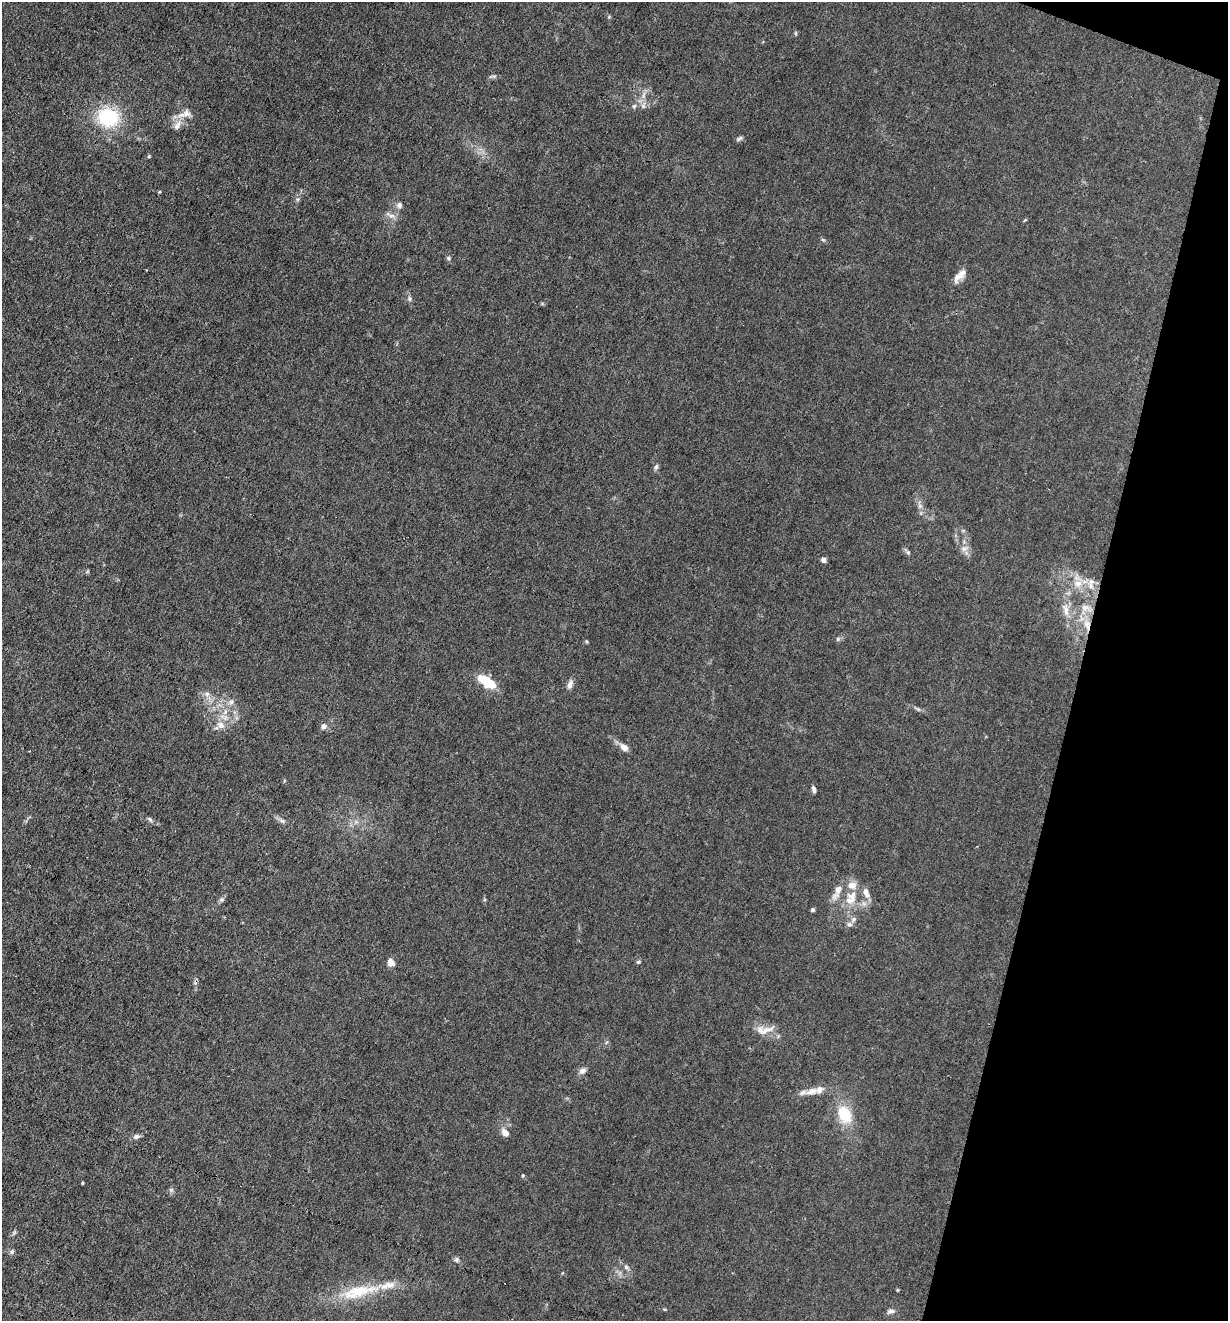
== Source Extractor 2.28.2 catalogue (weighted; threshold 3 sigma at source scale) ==
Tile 8 of 4 x 4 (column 4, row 2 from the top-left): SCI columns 3811-5036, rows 2637-3955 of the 5293 x 5273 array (HDU 1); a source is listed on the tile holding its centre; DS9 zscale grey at full resolution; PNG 1230 x 1323 px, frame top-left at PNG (2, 2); no overlay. Shown black and unused: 12% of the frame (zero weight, under 3 of 4 exposures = <1% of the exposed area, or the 3 px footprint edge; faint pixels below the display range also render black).
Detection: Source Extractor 2.28.2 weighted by HDU 2 'WHT'; one run over the whole footprint, this tile lists its part. Background 0.0242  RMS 0.003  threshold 0.0133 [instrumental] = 3 sigma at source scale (4.5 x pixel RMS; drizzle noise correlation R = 1.50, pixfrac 1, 0.05/0.05 arcsec/px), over >= 5 px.
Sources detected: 61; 1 cosmic-ray / hot-pixel residue — not listed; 5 inside a brighter listed object's ellipse — not listed separately; the other 55 listed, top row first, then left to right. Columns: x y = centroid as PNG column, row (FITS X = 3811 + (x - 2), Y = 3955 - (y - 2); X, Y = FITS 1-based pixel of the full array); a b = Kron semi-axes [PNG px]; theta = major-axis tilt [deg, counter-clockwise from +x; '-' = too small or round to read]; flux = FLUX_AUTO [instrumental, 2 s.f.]
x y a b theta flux
796 33 6 4 90 0.32
644 95 10 4 77 1
634 106 7 4 45 0.53
186 113 12 11 - 2.2
108 117 24 21 -17 16
177 125 15 7 58 1.9
739 138 10 4 30 0.55
399 205 8 7 - 0.9
391 216 10 5 0 1
823 240 6 4 -19 0.37
449 258 6 4 -88 0.43
959 276 21 8 47 2.3
409 298 7 6 - 0.67
656 467 8 5 73 0.63
920 506 7 4 -19 0.56
964 549 9 6 28 1.1
908 552 6 4 -1 0.42
823 560 6 5 - 0.94
1091 582 10 9 - 1.8
1078 583 13 10 5 3.1
1085 607 13 8 0 2.2
1065 610 21 8 -75 3.3
1086 623 11 10 - 2.8
838 639 6 4 90 0.4
586 641 5 3 - 0.28
487 681 22 10 -33 7.4
570 684 11 6 70 1.2
207 694 7 6 - 0.87
231 702 8 6 74 0.91
918 709 5 5 - 0.44
221 725 11 8 -42 1.9
323 726 7 7 - 0.95
624 747 12 7 -43 1.8
814 789 8 4 -75 0.78
150 819 10 3 -50 0.47
282 821 7 5 -41 0.7
852 896 18 13 3 5
221 900 7 5 17 0.59
813 910 4 4 - 0.58
853 919 9 6 42 1
391 962 10 8 -52 1.5
638 962 5 5 - 0.41
764 1030 27 10 9 3.4
582 1071 10 7 23 1.2
812 1091 20 9 17 3.1
845 1114 20 14 -67 8.8
505 1133 11 7 -47 1.7
136 1136 9 6 11 0.9
523 1175 4 3 - 0.24
82 1183 4 2 - 0.26
12 1252 7 5 71 0.56
456 1260 7 5 89 0.62
626 1267 7 5 -47 0.6
359 1291 57 15 13 13
891 1311 9 5 1 0.83
Overlapping masked pixels (flux is a lower limit): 1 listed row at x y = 1086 623